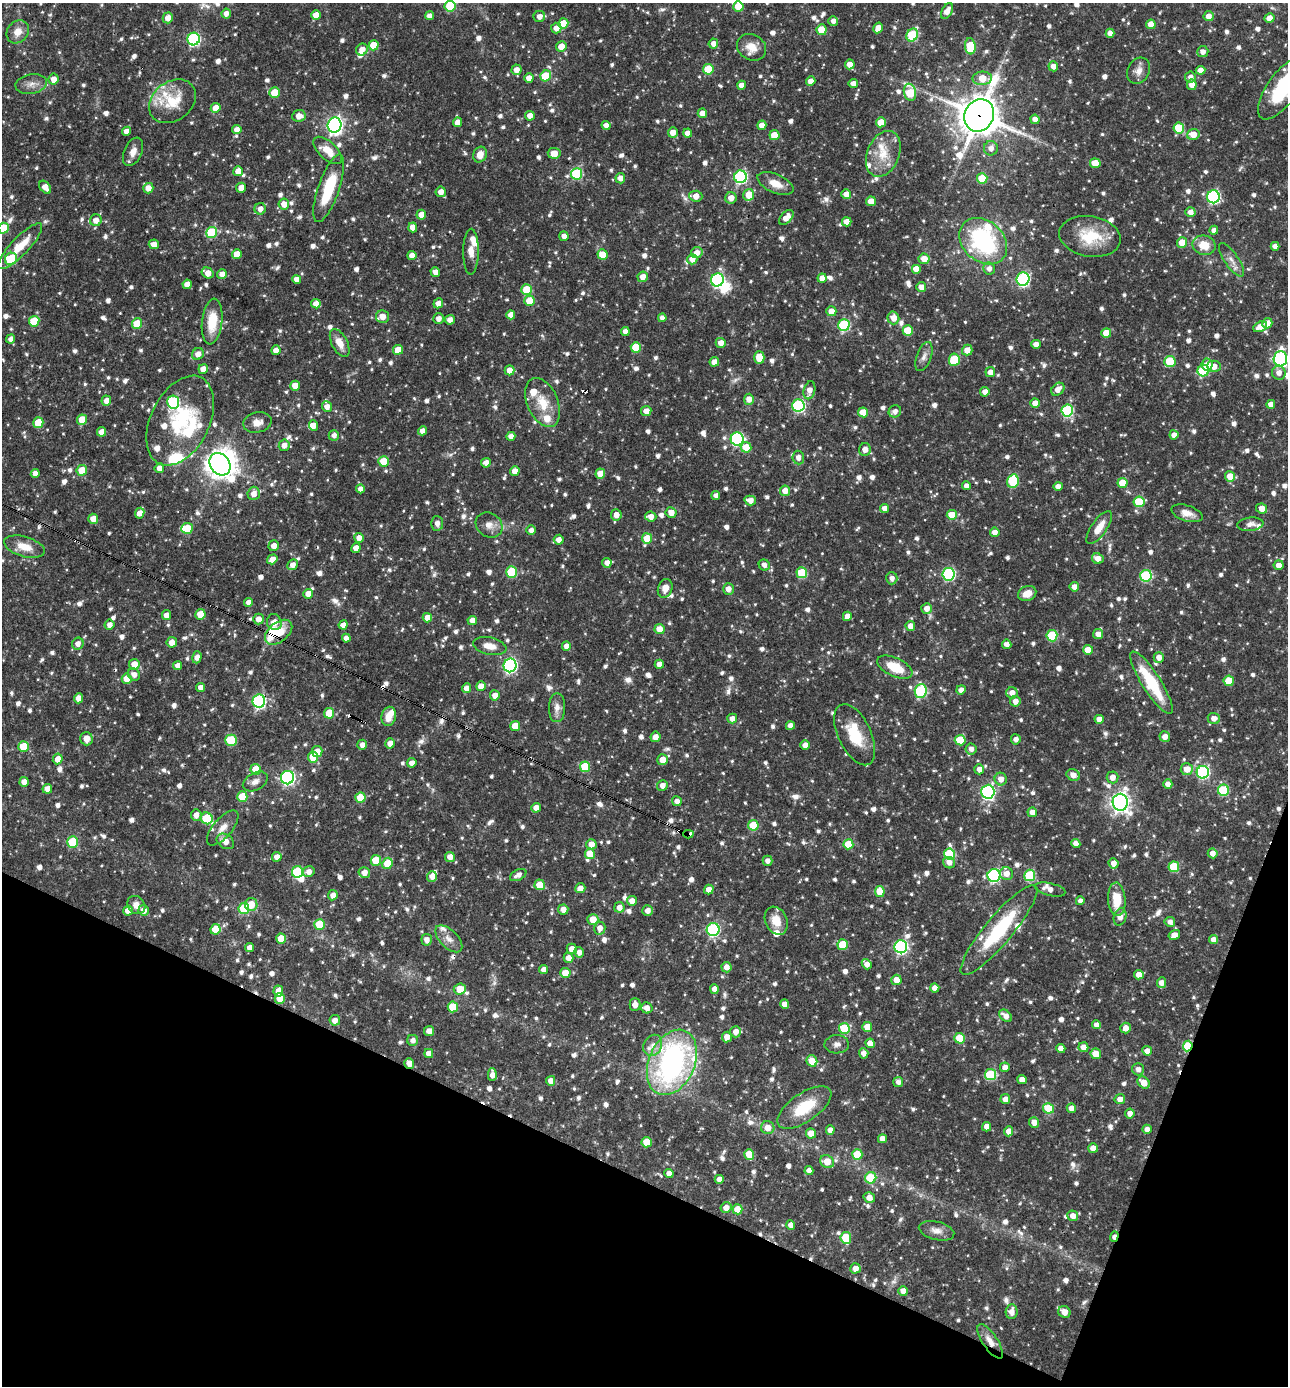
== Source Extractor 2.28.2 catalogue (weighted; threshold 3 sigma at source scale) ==
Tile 15 of 4 x 4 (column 3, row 4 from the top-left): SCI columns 2842-4127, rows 1-1384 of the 5550 x 5536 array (HDU 1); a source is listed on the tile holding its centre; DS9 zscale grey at full resolution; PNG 1290 x 1388 px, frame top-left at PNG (2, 3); each listed source drawn as its Kron ellipse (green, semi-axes under 4 px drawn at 4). Shown black and unused: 19% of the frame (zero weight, under 3 of 4 exposures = <1% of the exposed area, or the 3 px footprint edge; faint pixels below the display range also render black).
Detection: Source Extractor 2.28.2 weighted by HDU 2 'WHT'; one run over the whole footprint, this tile lists its part. Background 0.0649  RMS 0.0036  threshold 0.016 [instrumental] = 3 sigma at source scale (4.5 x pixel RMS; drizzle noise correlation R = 1.50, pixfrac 1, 0.05/0.05 arcsec/px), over >= 5 px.
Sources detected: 1280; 1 too faint to see at this stretch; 4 inside a brighter object's white glare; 7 cosmic-ray / hot-pixel residue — neither listed nor drawn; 28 inside a brighter listed object's ellipse — not listed separately; of the other 1240, all 500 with FLUX_AUTO >= 1.78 (the completeness limit of this list) listed and drawn (740 fainter detections not listed), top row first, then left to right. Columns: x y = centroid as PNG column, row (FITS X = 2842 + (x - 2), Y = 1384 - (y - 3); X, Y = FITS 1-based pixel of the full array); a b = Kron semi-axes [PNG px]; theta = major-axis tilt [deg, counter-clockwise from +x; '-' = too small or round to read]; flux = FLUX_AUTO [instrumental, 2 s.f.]
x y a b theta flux
450 6 5 5 - 14
738 6 5 5 - 8.7
947 11 8 5 61 3
226 14 5 4 - 2
316 15 5 5 - 4.7
429 16 4 4 - 1.9
539 16 6 5 - 2.3
1209 16 5 5 - 2.8
168 18 5 5 - 2.8
1269 18 5 4 - 3.6
833 21 5 4 - 1.8
563 23 5 5 - 6.4
1151 24 5 4 - 3.6
556 28 5 5 - 2.7
878 28 5 4 - 3.6
822 30 5 5 - 7.3
18 32 12 10 51 3.9
1110 33 4 4 - 2.5
912 35 7 5 61 24
194 39 6 6 - 52
713 44 5 5 - 2.3
373 45 5 5 - 6.7
561 46 5 5 - 3.7
970 46 8 5 -84 15
752 47 15 12 -29 4.9
362 49 6 5 - 2.9
1203 52 5 5 - 2.2
850 64 5 5 - 3.4
1053 66 5 5 - 2.4
708 69 5 5 - 14
516 70 5 5 - 2.8
1200 70 5 4 - 2.6
1138 71 14 11 62 2.8
546 76 6 5 - 12
1190 77 5 5 - 2.1
529 78 5 4 - 2.9
982 78 9 6 3 7.6
53 79 5 5 - 3.1
811 81 5 4 - 2.6
31 84 16 9 10 2.9
853 84 4 4 - 2.3
742 85 4 4 - 2.5
1192 85 5 4 - 2.9
1283 88 37 15 54 28
910 92 8 6 -77 13
275 93 5 5 - 8.1
172 101 25 19 37 14
216 108 5 5 - 4.1
702 113 5 4 - 3.3
979 115 17 14 63 970
299 116 7 6 - 3.1
530 116 5 5 - 2.6
1035 119 4 4 - 2.5
458 122 5 4 - 2.9
881 122 5 5 - 5.9
335 125 7 7 - 120
606 125 4 4 - 2.3
762 125 4 4 - 2.8
1179 128 5 5 - 12
237 130 5 4 - 2.4
126 131 4 4 - 2.3
673 132 5 5 - 2.7
688 133 4 4 - 2.8
774 135 5 5 - 6.3
1193 135 6 5 - 4.9
991 148 7 7 - 2.4
328 150 18 8 -44 5.2
133 152 15 9 66 2.9
554 153 6 5 - 3.7
883 154 24 16 67 8.6
480 155 8 7 - 3.1
1095 163 5 5 - 7.1
238 171 5 5 - 3.9
576 174 5 5 - 27
740 177 6 6 - 54
620 178 5 5 - 2.6
982 178 5 5 - 12
775 184 19 9 -24 4.6
45 187 7 5 -52 3.2
148 188 5 5 - 3.3
241 188 5 4 - 3.1
329 188 35 10 71 17
441 192 5 5 - 2.8
846 194 5 5 - 3.1
749 195 6 5 - 7
696 196 6 5 - 3.6
1213 197 6 6 - 51
731 198 6 5 - 3
871 201 5 5 - 3.8
284 204 5 5 - 3.4
260 209 6 5 - 2.5
1190 212 5 5 - 2.5
421 215 5 5 - 3.5
786 217 9 5 46 3.2
96 220 6 5 - 3
847 222 4 4 - 2.9
413 227 5 4 - 3.6
3 228 5 5 - 13
1214 230 4 4 - 2
212 232 5 5 - 19
564 236 5 4 - 2.2
1090 236 31 20 -9 14
983 241 26 20 -42 47
1182 242 5 5 - 4.9
154 244 5 4 - 2.8
1204 245 12 9 -15 6.1
20 246 30 9 46 7.8
1275 246 4 4 - 2.3
471 252 23 8 90 3.7
697 253 5 5 - 2.8
237 254 5 5 - 4.3
412 255 4 4 - 3
603 255 5 5 - 6.5
11 259 6 6 - 16
692 259 5 5 - 3.2
924 259 5 5 - 4.1
1231 260 20 7 -55 2.7
916 269 5 5 - 2.9
989 269 6 6 - 1.9
435 272 5 4 - 2.7
208 273 6 5 - 3.3
222 274 5 4 - 2.5
643 277 5 5 - 2.8
822 278 4 4 - 2.7
297 279 4 4 - 2.6
1023 279 7 6 - 47
717 280 6 6 - 54
187 284 5 4 - 3
921 287 5 5 - 2.5
526 290 5 5 - 12
529 301 5 5 - 7.7
438 303 5 4 - 2.6
316 304 5 4 - 2.8
831 311 5 5 - 3.8
511 315 4 4 - 3.2
383 317 6 6 - 3.2
662 318 4 4 - 2
893 318 6 6 - 3.2
439 319 5 5 - 2.3
450 320 5 4 - 2.5
34 321 5 5 - 12
212 322 23 10 84 9.1
1267 323 5 5 - 3.1
137 324 5 5 - 11
844 325 6 5 - 33
1260 327 7 5 28 3.7
625 331 4 4 - 2.4
908 331 5 5 - 12
1106 333 5 5 - 6.1
11 339 5 4 - 1.9
340 343 15 8 -63 4.1
721 343 5 5 - 2.9
1036 344 5 4 - 2.7
636 347 5 5 - 9.8
276 350 5 4 - 2.6
398 350 5 5 - 5.5
967 350 5 5 - 3.5
198 354 6 5 - 2.8
759 357 6 5 - 8.5
924 357 15 7 70 2.1
1280 359 8 6 87 68
954 360 6 5 - 16
1170 361 5 5 - 14
714 362 5 4 - 2.6
1207 365 6 5 - 3.5
1214 366 7 5 -1 3.3
203 369 5 4 - 3.2
509 370 5 5 - 3.4
1203 371 6 5 - 23
990 372 5 5 - 2.9
1279 373 7 6 - 2.4
295 386 5 5 - 4
1058 389 7 5 43 3.2
809 390 9 5 76 2.8
985 392 5 4 - 2.4
749 399 5 5 - 2.5
106 401 5 5 - 2.7
173 402 6 6 - 34
543 403 26 15 -67 8.6
1035 403 4 4 - 3
1271 404 4 4 - 2.7
798 405 6 6 - 46
327 407 5 5 - 2.4
646 411 5 5 - 3.2
895 411 6 6 - 1.9
1067 411 6 6 - 34
863 412 5 5 - 6.2
82 420 5 5 - 7.2
180 421 48 29 64 26
257 422 14 10 14 3.5
38 423 5 5 - 8.9
313 425 5 4 - 2.9
422 431 4 4 - 2.3
101 432 5 4 - 2.6
334 435 5 5 - 1.8
1174 435 4 4 - 2.3
511 436 4 4 - 2.1
737 439 6 6 - 57
284 445 5 5 - 2.4
746 447 5 5 - 6.1
865 449 6 6 - 2.1
798 457 7 6 - 1.9
384 461 5 5 - 7.3
486 463 5 4 - 2.4
220 464 12 9 -53 330
159 468 5 4 - 2.5
82 470 5 5 - 7.4
515 471 5 4 - 3.1
35 473 4 4 - 2.4
600 474 5 5 - 4.8
1230 476 5 5 - 5.2
1013 481 7 5 74 16
1122 483 5 5 - 7.3
966 486 4 4 - 2
1058 486 4 4 - 2.2
360 489 4 4 - 2.2
785 491 5 5 - 3.7
254 493 7 6 - 2.9
716 495 4 4 - 1.8
750 500 5 5 - 2.9
1139 502 5 5 - 13
884 508 4 4 - 2.3
1262 508 6 4 -29 3
671 512 5 5 - 3
140 513 5 4 - 2.8
1187 513 16 8 -17 3.3
616 515 5 5 - 2.8
952 515 5 5 - 8.2
651 516 6 5 - 2.8
93 519 5 5 - 3.2
437 523 7 6 - 2.1
1250 524 13 6 6 1.9
489 525 14 11 -37 3.1
1099 527 19 7 55 4.9
187 528 6 5 - 9.6
531 530 5 4 - 2
995 532 5 5 - 2.4
359 538 5 5 - 2.3
647 538 5 5 - 7.4
559 540 5 5 - 2.3
274 546 5 5 - 3
24 547 21 10 -17 5.6
356 548 5 4 - 2.8
1098 558 6 5 - 3.2
272 559 5 4 - 2.8
607 563 5 4 - 2.3
293 565 6 5 - 2.4
764 565 6 5 - 1.8
1279 565 5 5 - 2.9
511 572 6 5 - 18
802 573 5 5 - 15
948 574 6 6 - 47
1146 576 6 6 - 29
892 578 6 5 - 2
1074 587 5 5 - 2.6
665 588 9 7 70 3.2
728 589 5 5 - 2.6
308 594 5 4 - 4.2
1027 594 9 7 25 4
248 602 4 4 - 2.1
927 608 5 5 - 2.6
200 614 5 5 - 6.7
167 615 5 4 - 2.8
847 616 5 4 - 2.7
427 618 5 4 - 3.7
258 619 5 5 - 2.7
472 620 4 4 - 2.9
274 622 8 7 - 3.3
110 625 5 5 - 2.2
343 625 4 4 - 2.5
910 626 5 5 - 2.7
659 629 5 5 - 4.4
279 632 16 9 39 7.9
1098 634 5 5 - 2.7
1052 636 5 5 - 20
346 638 4 4 - 2.3
172 642 5 5 - 2.8
78 644 6 5 - 2.3
1007 644 5 4 - 2.4
490 646 17 8 -12 3.5
566 646 5 4 - 2.6
1088 650 5 5 - 5.3
197 657 6 4 73 2.3
1159 657 5 5 - 2.5
134 664 5 5 - 4
659 664 4 4 - 2.7
510 665 7 6 - 64
178 666 4 4 - 2.7
895 667 19 9 -25 9
134 674 6 5 - 2
127 679 5 5 - 6.1
1229 681 5 5 - 9.1
1152 683 36 9 -57 19
481 686 5 5 - 3.5
200 688 4 4 - 2.5
466 688 5 4 - 2.4
961 690 5 4 - 2.1
921 691 7 6 - 31
1012 693 5 5 - 2.6
495 695 5 5 - 3.1
78 698 5 4 - 3.2
259 701 6 6 - 59
1015 701 5 5 - 2.5
557 708 14 8 87 2.5
329 713 5 5 - 9.5
389 716 9 7 79 4.3
1214 718 6 5 - 2.3
732 719 5 5 - 2.7
1099 719 4 4 - 3.1
515 726 5 5 - 4.9
790 726 4 4 - 2.3
855 735 33 16 -65 13
655 737 5 5 - 2.6
1165 737 5 5 - 2.5
86 739 6 6 - 2.9
1016 739 5 5 - 1.9
231 740 5 5 - 15
960 740 5 5 - 11
390 743 5 4 - 2.7
362 745 5 5 - 2.1
805 745 5 4 - 2.6
23 747 5 5 - 10
971 749 5 5 - 1.9
317 751 5 5 - 3.7
313 757 5 5 - 9.5
58 759 5 5 - 3.2
663 760 5 5 - 3.8
412 763 5 4 - 2.3
585 767 5 5 - 15
256 769 5 5 - 6.5
979 769 5 5 - 2.3
1187 769 6 6 - 3.9
1203 772 6 6 - 48
1073 775 7 5 -27 2.5
1112 777 6 6 - 2.4
287 778 7 6 - 77
1001 779 6 6 - 2.8
255 781 13 8 29 2.4
24 782 5 4 - 3.3
1168 784 5 4 - 2.3
662 785 5 5 - 2
47 789 5 4 - 2.6
1223 790 5 5 - 23
988 792 7 6 - 74
242 797 5 5 - 11
360 798 5 5 - 9.1
677 801 5 4 - 2
1120 802 8 7 - 190
536 808 5 4 - 3
1032 812 5 5 - 2.4
196 815 6 5 - 2.5
207 818 6 5 - 20
753 825 5 5 - 12
223 828 21 9 49 3.6
688 834 5 3 - 16
225 841 9 7 -34 3.1
72 842 5 5 - 17
591 844 5 5 - 3.2
848 844 5 5 - 8.6
1076 844 4 4 - 2.4
1213 853 5 5 - 2.4
590 854 5 5 - 7.3
950 854 5 5 - 23
277 857 5 4 - 2.6
450 857 5 5 - 2.8
376 860 5 5 - 9.4
768 861 5 5 - 2
387 863 6 5 - 8.3
949 863 6 5 - 2
1113 863 5 5 - 2.5
1174 867 5 5 - 14
297 872 6 5 - 28
309 872 6 5 - 2.3
364 872 6 5 - 3
1006 874 7 6 - 3.1
518 875 9 5 27 2.1
994 875 6 6 - 54
1030 875 5 5 - 22
432 876 5 5 - 2.8
540 885 5 5 - 6.9
580 888 5 5 - 2.5
709 889 5 4 - 2.9
1050 889 16 6 -13 2.4
880 891 5 5 - 6.8
333 895 5 4 - 2.3
1117 899 16 9 -87 9
632 901 5 5 - 2.8
1080 901 4 4 - 1.8
251 904 6 6 - 5.8
136 905 10 8 -47 2.2
619 907 5 5 - 2.5
244 909 5 5 - 14
563 909 5 5 - 2.6
144 910 5 5 - 2.4
647 910 5 5 - 2.5
128 911 5 5 - 3.9
1120 917 9 6 72 2.8
593 919 5 5 - 4.6
776 921 14 11 -67 5.9
1170 922 5 5 - 1.9
320 924 5 5 - 12
600 928 6 5 - 2.7
216 929 5 5 - 8
713 929 6 6 - 51
999 930 57 13 50 28
1174 935 6 5 - 3
281 939 5 5 - 5.6
449 939 17 9 -45 3
427 940 6 5 - 2.2
1213 940 4 4 - 2.6
843 945 5 5 - 11
250 947 4 4 - 2.4
901 947 6 6 - 63
572 949 5 5 - 3.1
579 952 5 5 - 2.2
569 958 5 5 - 3
867 964 5 4 - 2.5
726 967 5 5 - 2.5
543 969 5 4 - 2.2
565 973 5 5 - 5.6
1139 975 5 4 - 3.4
896 980 5 5 - 3.7
1161 983 5 4 - 2.7
935 988 4 4 - 2.8
460 989 6 5 - 5.4
714 989 4 4 - 2.4
278 991 5 5 - 3.1
280 998 5 5 - 6.7
785 1004 5 4 - 3
635 1005 6 5 - 2.7
453 1007 5 5 - 10
647 1008 6 5 - 3.1
1006 1016 7 5 -42 2.6
335 1020 5 5 - 2.2
1097 1025 4 4 - 2
867 1027 5 5 - 5.1
844 1028 5 5 - 14
1126 1028 5 5 - 3
429 1031 5 5 - 2.9
736 1032 5 5 - 2.7
727 1037 5 5 - 3.4
960 1038 5 5 - 12
413 1040 5 5 - 2
870 1043 5 4 - 3.5
837 1044 12 9 2 2
653 1045 11 9 60 2.8
1188 1046 5 4 - 20
1083 1047 5 5 - 3.1
1061 1048 4 4 - 3
1147 1051 5 4 - 2.4
429 1053 4 4 - 2.5
864 1053 5 4 - 2.2
1096 1054 5 5 - 5
812 1061 6 5 - 5.4
672 1062 34 23 67 98
409 1063 5 5 - 3
1005 1067 5 5 - 2.4
1138 1069 6 6 - 1.8
492 1075 6 4 -89 2.5
990 1075 5 5 - 23
1022 1079 5 4 - 3
551 1081 5 4 - 2.9
898 1082 5 5 - 1.8
1144 1082 7 5 -41 4.6
1005 1099 5 5 - 2.4
1120 1099 5 5 - 2.8
804 1107 31 14 34 14
1048 1108 6 5 - 11
1071 1108 5 4 - 2.2
1130 1113 5 5 - 2.3
1034 1122 5 5 - 3.2
987 1127 4 4 - 2.6
768 1128 6 6 - 3.5
1147 1129 4 4 - 2.4
830 1130 4 4 - 2.3
1009 1131 5 4 - 2.9
811 1133 5 5 - 5
882 1139 4 4 - 2.3
647 1142 5 5 - 7.3
1093 1148 5 5 - 2.8
749 1154 5 5 - 8.2
857 1154 5 5 - 10
827 1162 7 6 - 5.8
809 1170 4 4 - 2.4
669 1173 4 4 - 2.1
871 1178 6 5 - 14
719 1179 4 4 - 2.6
869 1197 6 5 - 2.8
726 1208 5 5 - 2.8
737 1209 5 5 - 6.4
1073 1216 5 5 - 2.7
791 1225 4 4 - 2.5
936 1231 18 9 -13 2.9
1114 1237 5 4 - 2.1
846 1238 6 5 - 14
855 1268 5 5 - 2.7
903 1291 5 5 - 2.9
1011 1312 7 6 - 2.9
1064 1312 6 5 - 3.7
990 1341 20 7 -56 3.9
Overlapping masked pixels (flux is a lower limit): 10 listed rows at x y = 979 115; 279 632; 127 679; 259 701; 23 747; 688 834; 1188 1046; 409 1063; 1114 1237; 990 1341
Isophote crosses this tile's border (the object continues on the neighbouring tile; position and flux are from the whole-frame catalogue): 3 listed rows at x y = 450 6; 1283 88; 3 228